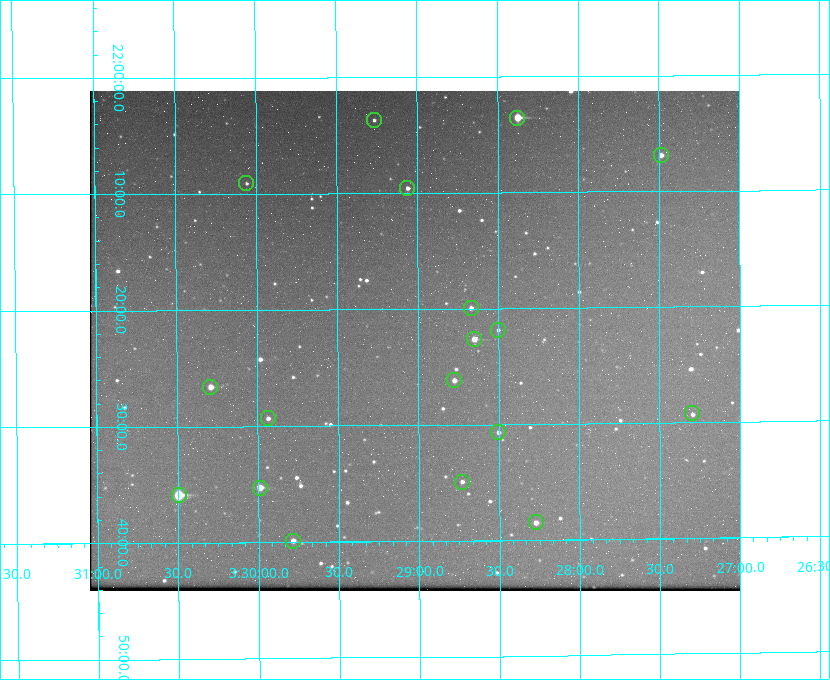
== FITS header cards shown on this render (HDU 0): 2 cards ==
NAXIS1  =                  650 / Width of table row in bytes
NAXIS2  =                  500 / Number of rows in table

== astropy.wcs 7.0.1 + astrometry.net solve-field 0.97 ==
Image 650 x 500 px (HDU 0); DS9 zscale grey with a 90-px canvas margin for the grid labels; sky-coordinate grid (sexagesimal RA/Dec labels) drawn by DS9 from the SOLVED WCS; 18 Tycho-2 reference stars matched to detected sources circled (green)
Header WCS: none
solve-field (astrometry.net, Tycho-2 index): SOLVED blind (the file carries no WCS)
Solved WCS: RA---TAN-SIP/DEC--TAN-SIP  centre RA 03:29:01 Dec +22:23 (52.26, +22.38 deg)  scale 5.17 arcsec/px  FOV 56.0' x 43.1'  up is -180 deg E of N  parity flipped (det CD > 0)
(file carries no celestial WCS; the grid is the blind solution)
Tycho-2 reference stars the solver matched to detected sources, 18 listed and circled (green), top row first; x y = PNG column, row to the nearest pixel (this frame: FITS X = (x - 90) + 1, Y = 500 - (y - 91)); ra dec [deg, ICRS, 3 dp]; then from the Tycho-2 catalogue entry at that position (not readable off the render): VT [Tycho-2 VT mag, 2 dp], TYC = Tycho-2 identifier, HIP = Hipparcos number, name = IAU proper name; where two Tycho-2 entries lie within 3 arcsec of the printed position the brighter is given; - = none
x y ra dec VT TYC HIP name
517 118 52.094 +22.059 8.73 1246-565-1 16174 -
374 120 52.316 +22.062 11.63 1246-490-1 - -
661 155 51.872 +22.114 10.68 1245-1095-1 - -
246 183 52.515 +22.151 11.55 1246-639-1 - -
407 188 52.265 +22.160 11.20 1246-515-1 - -
471 308 52.168 +22.332 11.56 1246-558-1 - -
498 330 52.126 +22.364 12.17 1246-628-1 - -
474 339 52.163 +22.377 10.31 1246-508-1 - -
454 380 52.194 +22.436 11.10 1246-758-1 - -
210 387 52.573 +22.443 9.90 1246-338-1 - -
692 413 51.824 +22.487 11.65 1245-1005-1 - -
268 418 52.484 +22.489 11.63 1246-473-1 - -
498 432 52.126 +22.511 11.81 1797-918-1 - -
462 482 52.183 +22.582 11.55 1797-1044-1 - -
260 488 52.497 +22.588 9.77 1798-224-1 - -
179 495 52.624 +22.598 10.47 1798-308-1 - -
536 522 52.069 +22.641 10.36 1797-946-1 - -
293 541 52.446 +22.665 11.05 1798-126-1 - -